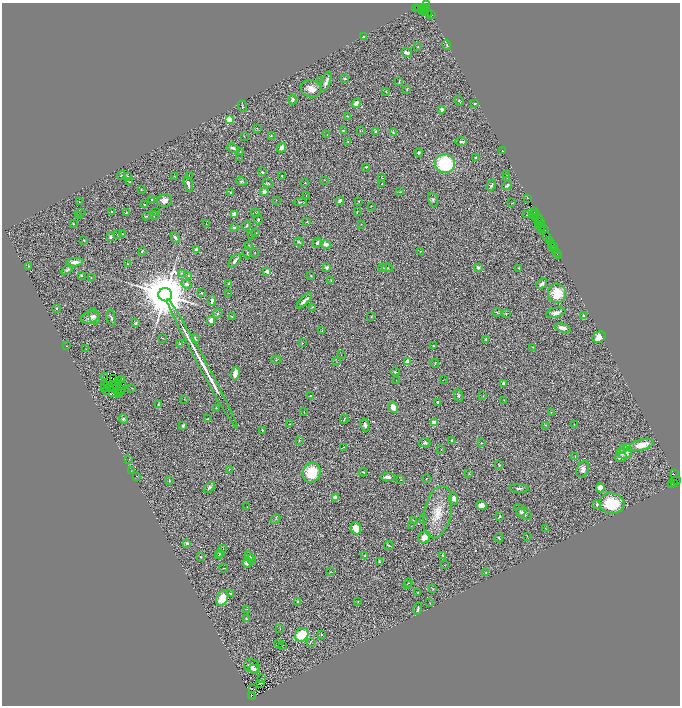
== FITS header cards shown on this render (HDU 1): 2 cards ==
NAXIS1  =                 1356
NAXIS2  =                 1407

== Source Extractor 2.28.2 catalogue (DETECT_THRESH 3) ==
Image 1356 x 1407 px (HDU 1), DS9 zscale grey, zoomed out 1/2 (1 PNG px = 2 x 2 image px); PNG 682 x 708 px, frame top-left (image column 1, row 1406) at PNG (2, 3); each listed source drawn as its Kron ellipse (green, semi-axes under 4 px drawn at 4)
Background 1.51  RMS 0.074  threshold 0.221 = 3 sigma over >= 5 px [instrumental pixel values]
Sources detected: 393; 62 cannot appear on this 1/2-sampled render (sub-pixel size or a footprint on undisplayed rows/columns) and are neither listed nor drawn; the other 331 listed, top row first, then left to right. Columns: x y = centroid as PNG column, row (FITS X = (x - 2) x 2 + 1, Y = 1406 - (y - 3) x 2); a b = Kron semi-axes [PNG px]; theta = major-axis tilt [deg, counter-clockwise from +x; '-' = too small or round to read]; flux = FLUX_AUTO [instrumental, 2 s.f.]
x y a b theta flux
426 5 2 1 - 48
417 7 2 1 - 250
419 8 4 2 - 350
423 8 3 2 - 320
415 9 2 2 - 470
421 9 2 1 - 210
425 9 4 1 - 280
423 11 2 1 - 310
425 12 3 2 - 250
428 13 3 1 - 94
431 14 2 2 - 190
363 37 3 3 - 22
447 45 5 2 - 12
418 47 3 2 - 4.9
407 53 5 3 - 62
345 79 4 2 - 12
321 81 2 2 - 5.5
326 81 10 3 70 54
399 82 3 2 - 8.2
311 89 10 8 -15 140
406 89 4 3 - 11
386 91 3 2 - 8.1
292 100 5 4 - 49
459 101 5 2 - 15
356 103 5 4 - 92
475 103 3 2 - 13
242 106 6 2 -69 10
442 109 3 3 - 55
347 116 3 2 - 7.5
229 120 3 3 - 820
257 128 3 2 - 7.4
343 131 4 2 - 21
360 131 3 2 - 8.6
376 131 3 3 - 19
393 132 4 3 - 12
271 135 3 2 - 6.8
327 135 3 2 - 3.9
244 136 3 2 - 7.3
348 141 4 2 - 11
461 142 5 3 - 21
233 148 6 3 -20 42
282 148 5 4 - 60
503 151 2 1 - 7.1
240 152 3 2 - 8.2
419 153 4 4 - 19
475 157 3 2 - 19
240 158 2 1 - 2.5
445 164 10 9 - 1200
366 167 3 3 - 16
262 172 4 3 - 16
121 175 4 3 - 13
189 175 2 1 - 4.8
507 175 3 3 - 15
128 176 3 2 - 10
174 176 4 2 - 6.2
282 176 3 2 - 12
382 178 2 1 - 6
507 178 2 2 - 8.5
325 180 3 1 - 4.7
241 181 6 4 -14 26
129 182 3 2 - 10
268 183 6 3 -33 18
305 183 2 2 - 8.8
188 184 8 3 -76 49
382 184 2 1 - 7.7
491 185 6 3 62 24
507 185 5 3 - 22
141 189 3 2 - 8
264 192 4 4 - 66
400 192 3 2 - 9.8
231 193 2 2 - 7.2
306 195 3 2 - 7.3
528 198 4 1 - 290
152 200 3 2 - 11
276 200 2 1 - 4
433 200 7 4 -75 29
164 201 8 6 11 83
340 201 4 3 - 48
359 201 2 2 - 7.3
79 202 2 1 - 3.8
300 202 7 3 -6 25
512 203 2 1 - 4.9
145 204 3 2 - 15
371 206 3 1 - 4.1
80 212 3 2 - 9.3
112 212 3 2 - 41
156 212 2 2 - 7.3
255 212 5 3 - 11
357 212 2 1 - 7.5
535 212 2 1 - 87
126 213 2 2 - 11
536 213 2 1 - 100
234 214 4 4 - 91
527 215 2 1 - 5.9
534 215 2 1 - 70
78 216 2 1 - 4.9
146 216 4 2 - 11
154 216 3 2 - 7.8
535 217 3 2 - 610
538 218 5 2 - 210
258 220 5 3 - 16
307 222 4 2 - 7.8
540 222 4 1 - 300
73 224 3 2 - 10
206 224 2 1 - 4.8
361 224 2 1 - 3.6
540 224 2 1 - 300
538 225 2 1 - 400
246 226 5 3 - 16
541 226 4 2 - 200
234 227 4 4 - 20
544 229 4 2 - 460
542 230 3 1 - 93
255 233 3 2 - 6.7
117 234 3 3 - 11
122 234 3 3 - 15
251 235 2 2 - 8.5
111 237 3 3 - 28
546 237 3 2 - 320
175 238 6 3 -53 40
84 240 2 2 - 8.5
549 240 2 1 - 200
299 242 5 3 - 15
317 243 5 4 - 31
326 244 5 4 - 66
551 244 3 1 - 370
249 245 3 2 - 8.8
552 245 2 1 - 230
554 247 2 1 - 180
555 249 4 2 - 290
196 250 3 2 - 60
142 251 4 2 - 14
420 251 3 2 - 9.2
556 252 2 1 - 51
247 253 5 3 - 15
255 253 2 2 - 5.6
558 256 2 1 - 170
235 261 8 3 49 64
74 262 8 3 8 96
127 264 2 2 - 14
29 266 3 2 - 9.9
327 267 3 3 - 38
383 268 3 3 - 13
387 268 5 2 - 10
478 268 3 3 - 37
519 268 2 2 - 10
67 270 6 4 35 28
267 272 4 3 - 97
181 273 4 2 - 11
81 275 3 3 - 15
311 275 2 2 - 7
188 276 2 2 - 6.3
91 277 2 1 - 6.1
331 281 4 2 - 9.7
186 284 5 4 - 42
228 284 3 3 - 11
542 284 6 3 40 55
201 293 3 2 - 11
228 293 3 2 - 4.5
557 293 9 9 - 390
165 295 7 6 - 99000
212 301 5 3 - 42
304 301 9 3 44 57
312 307 3 2 - 7.5
57 308 2 2 - 18
497 312 5 3 - 18
217 313 5 3 - 18
506 313 3 3 - 13
556 313 10 5 14 71
94 316 8 5 -69 54
232 316 3 2 - 9.6
583 316 4 4 - 23
371 317 3 2 - 8
90 318 9 5 14 93
111 318 8 3 -78 35
211 320 4 3 - 110
135 323 4 3 - 24
562 328 8 4 -14 95
322 331 2 2 - 8.2
599 337 7 5 28 110
162 338 2 2 - 8.2
195 338 4 2 - 13
486 339 3 2 - 22
180 343 4 3 - 11
302 343 3 2 - 9.3
66 346 2 1 - 4.6
434 346 4 2 - 8
533 347 2 1 - 7.4
86 349 2 1 - 3.9
341 355 2 1 - 5.3
276 360 5 2 - 11
407 361 2 2 - 280
337 362 2 2 - 3.9
202 364 74 2 -62 790
435 364 4 3 - 12
395 372 4 2 - 16
235 374 7 3 85 120
104 377 2 1 - 4.8
113 379 2 1 - 8.1
121 379 2 1 - 8.1
396 380 2 1 - 3.6
443 380 2 1 - 4
118 381 2 1 - 3.2
118 383 2 1 - 2.8
503 383 4 3 - 34
104 384 2 1 - 11
108 385 4 1 - 11
115 386 2 1 - 0.4
123 386 2 1 - 2.1
105 388 2 1 - 570
110 388 2 1 - 2.7
132 388 3 2 - 7
114 389 2 1 - 3.2
122 390 2 1 - 5.9
107 391 3 2 - 37
120 391 3 2 - 11
118 393 3 2 - 7.1
113 394 3 1 - 8
310 395 4 4 - 13
458 395 6 4 -70 26
483 396 3 2 - 7.8
184 399 2 1 - 6.1
503 400 2 2 - 5.4
438 402 3 3 - 31
158 404 3 2 - 11
393 407 6 4 -60 120
216 408 2 2 - 5.1
304 412 2 1 - 4.1
551 412 2 1 - 4.5
123 419 5 4 - 25
207 419 3 2 - 12
344 419 4 2 - 11
434 422 3 3 - 100
289 424 2 1 - 3.8
574 424 2 1 - 3.7
183 425 4 3 - 23
365 425 6 4 -79 44
545 425 2 2 - 9.3
262 430 2 2 - 10
452 440 2 2 - 31
299 441 3 2 - 5.5
425 443 6 4 4 30
481 443 3 3 - 10
642 445 13 5 15 190
343 447 2 2 - 5.4
627 448 3 3 - 40
623 449 3 2 - 14
441 450 2 1 - 3.8
624 453 7 5 -3 160
575 456 2 2 - 4.6
620 457 6 4 13 63
129 459 2 2 - 6
499 465 4 2 - 14
229 469 2 2 - 6.2
583 469 8 6 65 99
132 470 3 1 - 5.1
363 472 4 2 - 8.8
312 473 10 8 67 500
469 474 3 2 - 8.1
674 474 2 1 - 640
136 476 3 2 - 6.3
388 477 6 3 0 65
426 479 2 1 - 6.5
401 480 2 1 - 6.1
169 481 4 3 - 15
676 481 5 3 - 620
675 483 2 2 - 380
672 484 4 3 - 430
209 487 7 3 44 35
519 488 10 3 -1 32
600 488 5 4 - 66
335 497 2 2 - 170
454 498 6 4 -86 59
612 503 12 10 -13 640
597 504 3 3 - 40
481 505 5 4 - 85
247 507 3 3 - 6.7
438 512 26 13 78 370
521 512 4 3 - 16
523 512 11 5 -40 52
499 516 4 2 - 14
275 519 5 2 - 12
423 519 3 2 - 6.5
413 520 3 2 - 6.5
412 526 2 1 - 3.5
356 528 6 5 - 230
545 528 2 1 - 3.5
527 536 3 2 - 7.4
424 537 6 5 - 160
499 538 4 2 - 18
187 543 2 2 - 89
389 545 5 3 - 23
223 549 2 2 - 4.6
220 553 3 2 - 13
218 555 3 2 - 9.3
443 555 4 4 - 17
249 556 5 4 - 32
365 556 2 2 - 8.8
200 557 3 3 - 10
252 559 5 3 - 20
379 562 3 2 - 22
247 563 5 4 - 82
445 565 2 2 - 5.2
223 568 4 2 - 6.1
330 572 3 2 - 5.6
486 572 2 2 - 6.7
409 583 2 2 - 8.1
407 584 4 3 - 13
433 589 3 3 - 8.4
417 592 3 3 - 8.3
231 594 3 2 - 22
222 598 8 5 59 250
298 601 4 3 - 28
358 601 2 2 - 7.8
430 603 2 2 - 5.2
247 609 3 2 - 6.1
418 609 6 2 74 26
246 618 4 3 - 13
280 628 3 2 - 8.4
302 635 7 6 - 520
321 635 3 2 - 13
310 642 3 3 - 10
279 643 2 1 - 4.9
282 645 2 2 - 6.4
252 666 8 6 -25 53
254 669 5 4 - 62
261 679 2 1 - 5.7
260 683 2 1 - 5.5
252 689 2 1 - 12
251 696 2 2 - 390
253 697 2 2 - 110
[62 sub-pixel or undisplayed-footprint detections neither listed nor drawn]